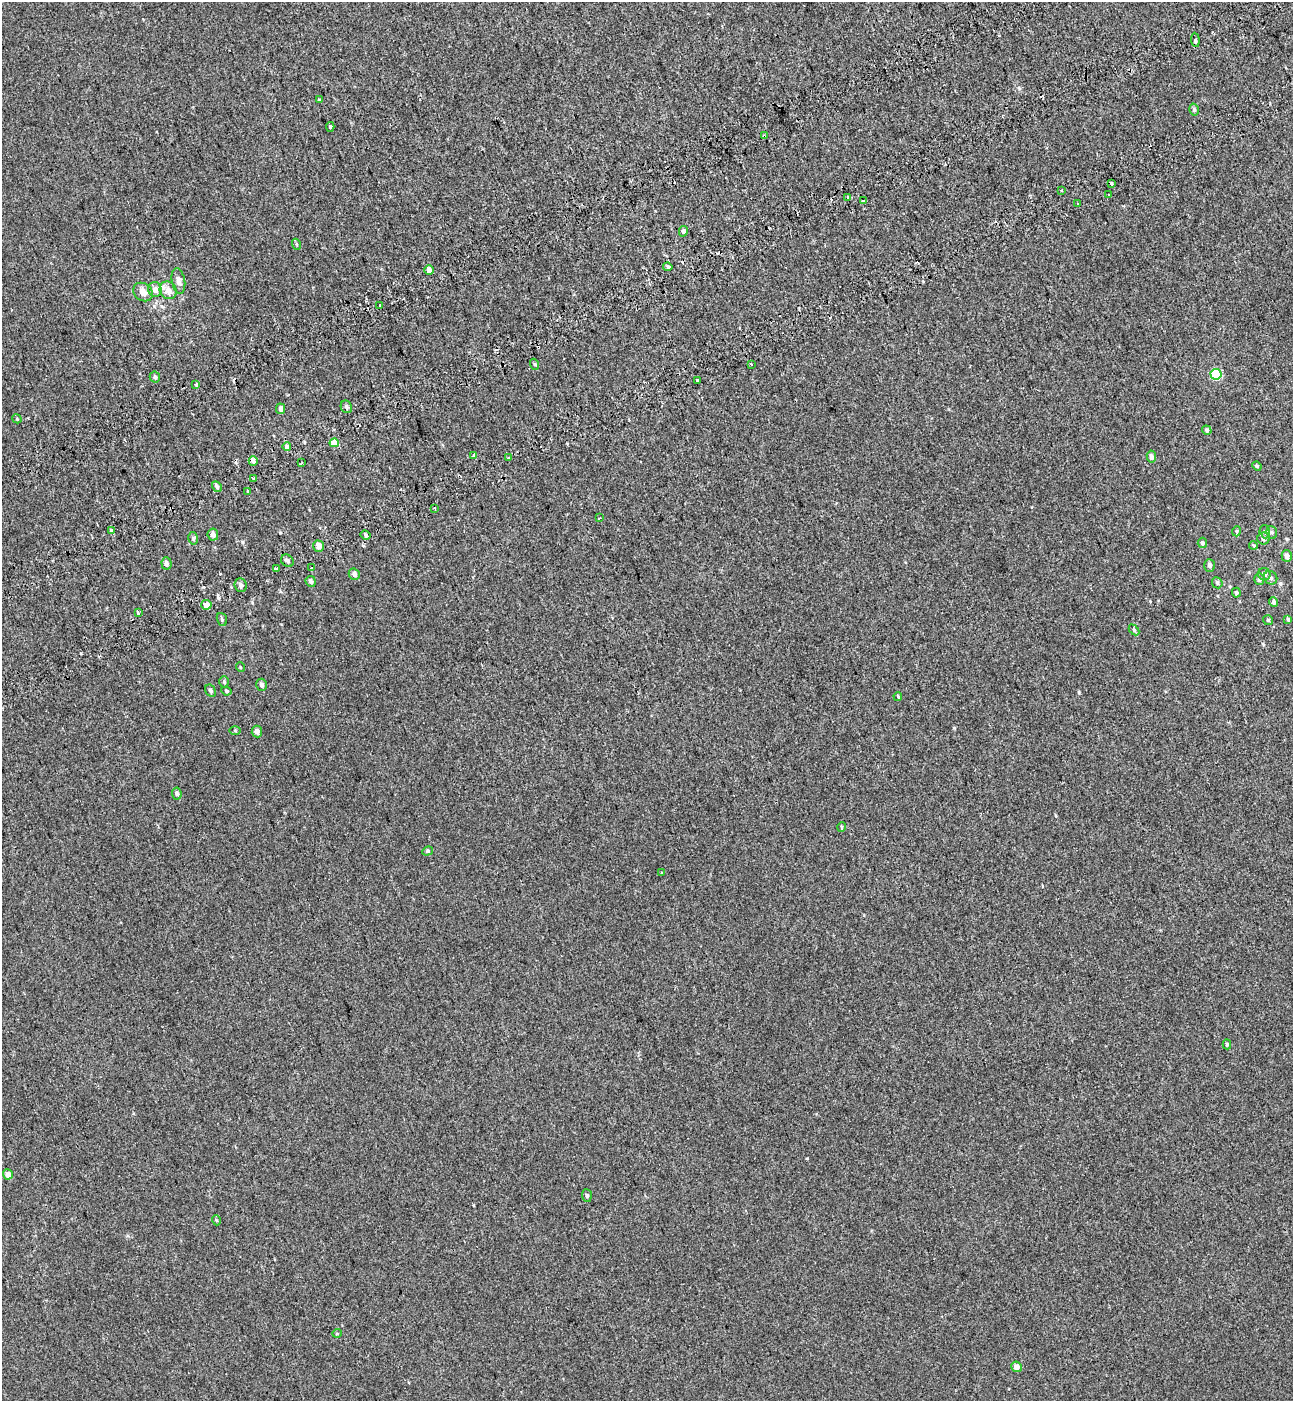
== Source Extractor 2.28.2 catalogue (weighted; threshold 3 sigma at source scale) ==
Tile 10 of 4 x 4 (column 2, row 3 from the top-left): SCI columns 1524-2814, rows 1499-2897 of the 5576 x 5797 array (HDU 1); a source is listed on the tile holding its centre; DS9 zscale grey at full resolution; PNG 1295 x 1403 px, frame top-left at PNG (2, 2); each listed source drawn as its Kron ellipse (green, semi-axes under 4 px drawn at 4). Shown black and unused: <1% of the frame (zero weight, under 2 of 3 exposures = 6% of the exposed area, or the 3 px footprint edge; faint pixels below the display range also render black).
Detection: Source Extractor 2.28.2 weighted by HDU 2 'WHT'; one run over the whole footprint, this tile lists its part. Background 5.37e-04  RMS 0.0065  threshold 0.0291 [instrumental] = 3 sigma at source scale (4.5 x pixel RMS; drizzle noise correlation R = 1.50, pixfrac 1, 0.0396/0.0396 arcsec/px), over >= 5 px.
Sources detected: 103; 10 cosmic-ray / hot-pixel residue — neither listed nor drawn; the other 93 listed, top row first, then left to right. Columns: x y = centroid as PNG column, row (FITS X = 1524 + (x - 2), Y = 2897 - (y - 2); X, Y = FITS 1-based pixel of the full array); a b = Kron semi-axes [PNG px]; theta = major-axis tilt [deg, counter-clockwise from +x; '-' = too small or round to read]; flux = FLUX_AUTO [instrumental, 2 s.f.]
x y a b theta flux
1195 40 7 4 -85 1.2
320 100 3 3 - 5.4
1194 110 6 4 -76 1.1
330 127 5 4 - 0.8
764 136 4 3 - 3.7
1112 184 3 3 - 2.4
1062 190 3 2 - 1.1
1109 195 2 2 - 0.49
847 198 3 3 - 5.5
863 201 3 3 - 2.4
1078 203 3 3 - 1.3
683 231 5 4 - 1.5
296 244 5 3 - 0.62
668 267 5 4 - 1.6
429 270 5 4 - 2.9
178 281 13 6 -81 2.7
155 289 7 7 - 3.8
168 290 9 8 - 4.8
143 292 10 8 -38 4.3
380 305 3 2 - 0.7
534 364 5 3 - 0.63
751 365 3 3 - 1.6
1216 374 5 5 - 31
155 377 6 5 - 1.2
697 380 4 3 - 1.3
196 384 3 3 - 1.6
346 407 6 5 - 1.6
280 409 5 4 - 2.4
17 419 5 4 - 0.56
1207 430 5 4 - 0.92
334 443 4 4 - 9.4
287 447 4 4 - 3.2
474 455 3 3 - 3
1151 456 6 4 -80 1.9
508 458 3 3 - 11
253 461 5 4 - 2.3
301 463 4 2 - 0.54
1257 466 5 4 - 0.72
253 478 3 3 - 4.2
217 487 6 4 -60 1.4
248 491 3 3 - 8.4
435 508 3 2 - 0.83
599 518 3 2 - 0.54
111 530 3 3 - 14
1237 531 5 3 - 0.53
1265 532 6 5 - 1.2
1272 532 6 5 - 1.1
213 535 6 5 - 2.1
366 535 5 3 - 1.1
193 538 6 5 - 1.2
1263 538 6 6 - 1.7
1202 543 5 4 - 1
1253 545 4 3 - 0.59
319 546 5 5 - 3.5
1287 556 6 5 - 2.6
287 561 7 5 -41 2
166 563 6 5 - 1.7
1210 565 6 5 - 1.6
312 568 3 3 - 2.8
276 569 3 3 - 4.6
354 574 6 5 - 2.2
1264 574 6 6 - 2.3
1271 578 7 6 - 1.5
1259 579 6 5 - 1.7
311 581 5 5 - 1.8
1217 583 6 5 - 0.95
241 585 7 6 - 1.9
1236 593 5 3 - 0.83
1274 602 5 4 - 1.8
206 605 5 5 - 4.1
138 613 3 3 - 1.6
222 619 6 5 - 0.97
1288 619 4 4 - 0.78
1268 620 5 5 - 0.7
1134 630 6 4 -46 0.76
240 667 5 3 - 0.42
224 682 6 5 - 0.77
262 685 6 5 - 1.6
210 691 6 5 - 1.4
226 691 5 4 - 0.75
898 696 4 3 - 7.7
235 730 5 4 - 0.6
257 731 6 5 - 2.3
177 793 6 4 -83 1.4
842 827 5 3 - 0.6
427 851 5 4 - 0.89
662 873 3 3 - 0.87
1227 1044 5 4 - 0.86
8 1174 5 5 - 4.1
587 1195 6 5 - 1.1
216 1220 5 3 - 0.57
337 1333 5 3 - 0.48
1016 1367 5 5 - 3.4
Overlapping masked pixels (flux is a lower limit): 2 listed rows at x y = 764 136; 248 491
Unlisted compact peaks at least as high as the median listed source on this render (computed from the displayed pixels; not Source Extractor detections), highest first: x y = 954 728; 807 1158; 1079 692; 242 542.